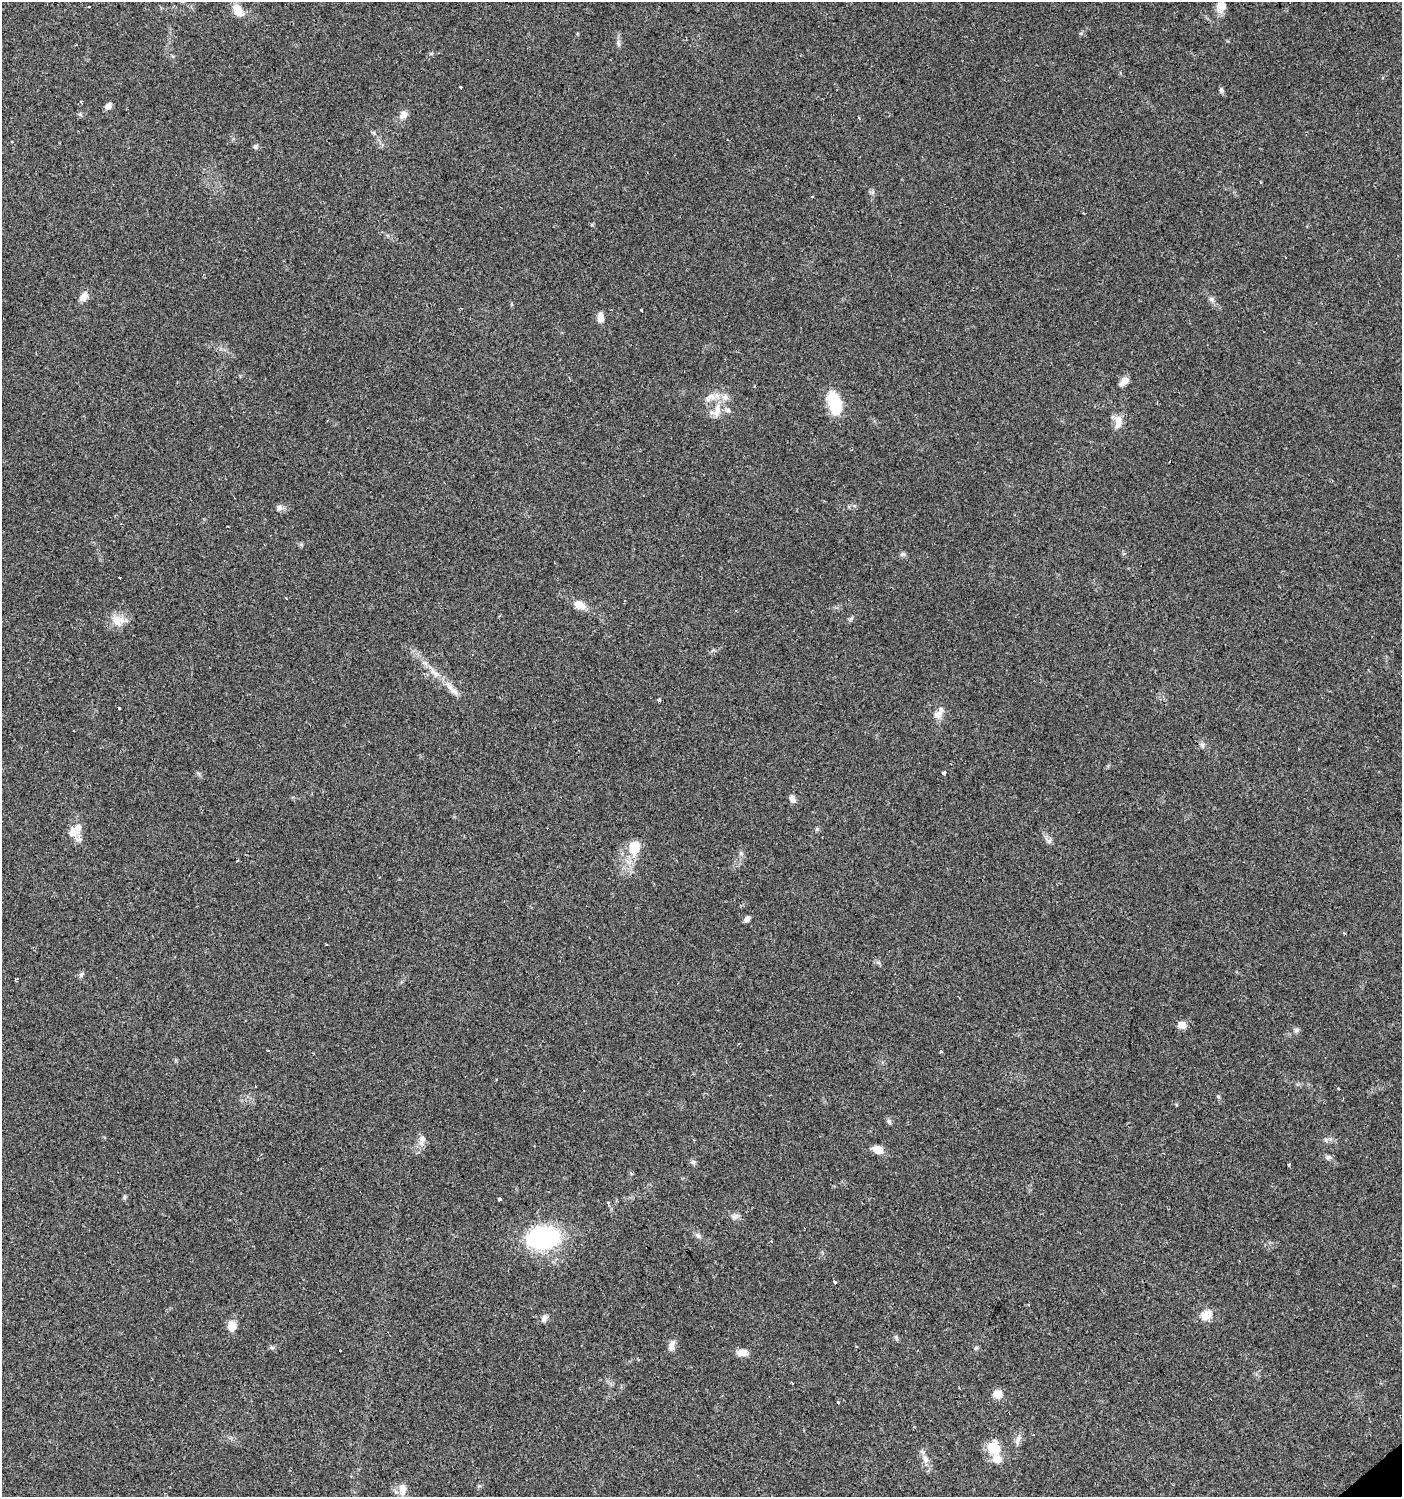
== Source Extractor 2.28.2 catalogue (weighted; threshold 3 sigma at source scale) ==
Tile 6 of 4 x 4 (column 2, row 2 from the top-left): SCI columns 1597-2996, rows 2992-4486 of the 5931 x 5985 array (HDU 1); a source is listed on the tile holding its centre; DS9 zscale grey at full resolution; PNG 1404 x 1499 px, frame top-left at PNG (2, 2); no overlay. Shown black and unused: <1% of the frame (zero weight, under 2 of 3 exposures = <1% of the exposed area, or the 3 px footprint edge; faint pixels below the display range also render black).
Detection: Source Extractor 2.28.2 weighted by HDU 2 'WHT'; one run over the whole footprint, this tile lists its part. Background 0.0612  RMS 0.0057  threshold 0.0255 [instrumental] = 3 sigma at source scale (4.5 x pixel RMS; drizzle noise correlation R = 1.50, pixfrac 1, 0.0396/0.0396 arcsec/px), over >= 5 px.
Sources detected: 88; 7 cosmic-ray / hot-pixel residue — not listed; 3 inside a brighter listed object's ellipse — not listed separately; the other 78 listed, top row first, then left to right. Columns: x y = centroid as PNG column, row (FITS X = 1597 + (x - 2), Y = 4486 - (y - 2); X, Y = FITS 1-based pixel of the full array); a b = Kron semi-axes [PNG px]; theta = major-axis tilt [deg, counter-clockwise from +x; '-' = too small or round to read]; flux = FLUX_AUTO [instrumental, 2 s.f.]
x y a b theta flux
1221 6 14 11 58 5.4
238 10 17 11 -63 6.2
618 43 10 4 -78 1.4
461 88 3 3 - 2.8
1221 90 7 5 -69 1.3
81 102 4 2 - 0.64
108 106 7 6 - 2.6
403 115 12 8 55 3.4
859 118 4 2 - 0.71
12 141 3 3 - 2.6
255 147 6 5 - 1.1
1260 182 3 2 - 0.66
812 197 3 2 - 0.83
1083 213 3 2 - 0.83
84 296 15 9 52 3.7
1211 299 8 6 -21 1.4
641 310 3 3 - 1.5
600 318 11 7 -89 3.8
1124 381 14 7 39 3.3
711 396 13 9 4 4.6
834 403 22 12 -76 25
717 410 22 8 78 6.6
728 410 7 6 - 1.5
1118 421 19 10 88 5.9
279 507 8 7 - 1.9
902 554 9 4 13 0.99
286 598 2 2 - 0.54
580 605 14 9 -27 6
118 620 20 13 -5 7
452 689 28 6 -49 5.6
659 700 4 3 - 6.9
119 708 3 3 - 1.9
938 715 11 9 43 4.9
1202 745 7 6 - 1.3
944 773 4 3 - 1.6
792 799 11 7 -67 2.2
78 827 27 10 62 6.9
634 848 17 12 78 12
741 853 7 4 -90 1.1
237 861 3 2 - 0.41
747 919 7 6 - 2
81 975 8 5 72 1.3
16 979 4 3 - 0.88
1182 1025 10 8 -10 4
1296 1030 7 6 - 1.4
738 1044 4 2 - 0.46
267 1051 3 3 - 2.4
941 1051 3 3 - 3.1
496 1079 3 3 - 1.6
256 1086 3 2 - 0.86
1338 1088 4 2 - 0.59
1218 1096 5 4 - 0.66
422 1139 13 9 -76 3.2
878 1149 11 8 -23 5.8
1329 1157 9 4 0 1.4
693 1162 7 6 - 1.3
1289 1165 4 3 - 2.6
124 1197 7 4 -90 0.86
500 1199 3 3 - 3.8
735 1217 12 6 21 2.1
698 1235 9 6 -48 1.6
543 1238 28 18 6 79
771 1241 3 3 - 1.7
834 1282 4 3 - 3.4
1206 1315 15 13 48 5.9
544 1318 11 6 71 1.9
232 1326 9 8 - 6.8
672 1346 15 7 78 3.4
272 1347 7 4 -1 0.97
976 1348 6 5 - 0.88
340 1350 3 3 - 1.2
742 1353 14 8 -3 4
998 1394 8 8 - 6.5
838 1402 3 3 - 2.7
1018 1440 17 6 73 2.8
993 1447 16 14 -69 11
926 1458 11 7 -61 2.9
402 1489 14 9 -87 5.5
Unlisted compact peaks at least as high as the median listed source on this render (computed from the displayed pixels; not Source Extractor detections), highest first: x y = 889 1121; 1049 841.